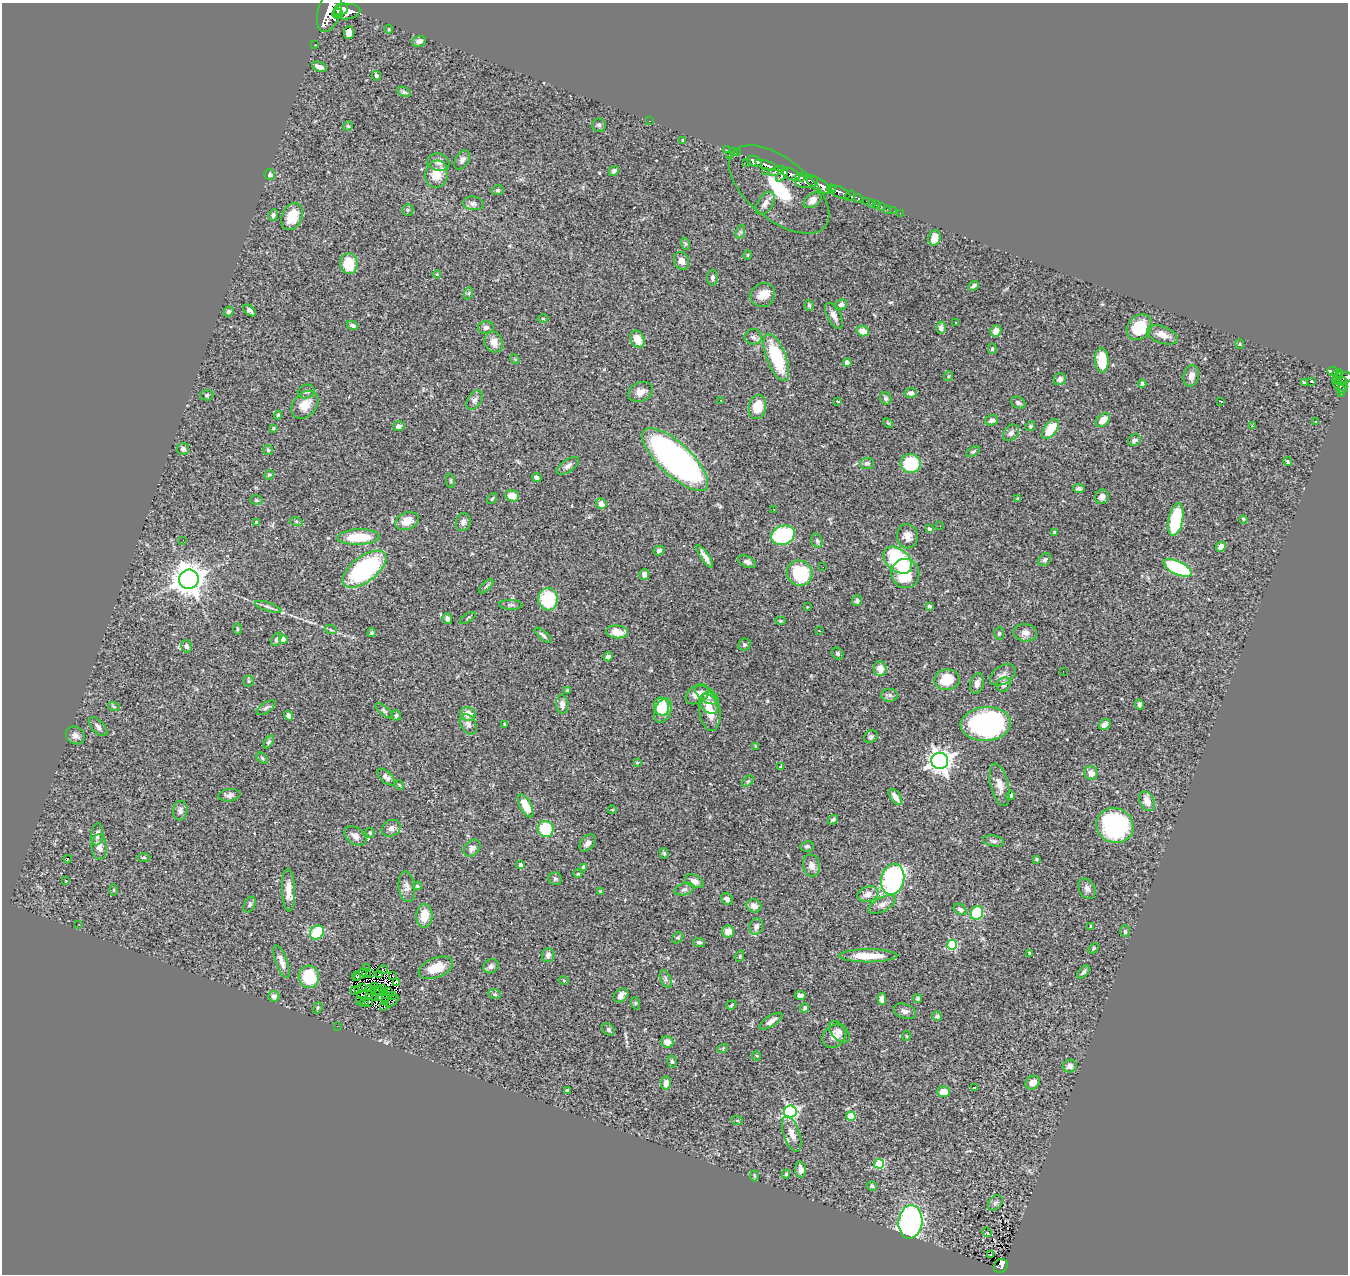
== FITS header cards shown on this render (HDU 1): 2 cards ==
NAXIS1  =                 1346
NAXIS2  =                 1272

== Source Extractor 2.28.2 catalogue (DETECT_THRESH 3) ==
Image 1346 x 1272 px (HDU 1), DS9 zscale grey, 1 PNG px = 1 image px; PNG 1350 x 1276 px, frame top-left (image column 1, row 1272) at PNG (2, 3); each listed source drawn as its Kron ellipse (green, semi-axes under 4 px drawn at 4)
Background 0.731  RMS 0.047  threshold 0.14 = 3 sigma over >= 5 px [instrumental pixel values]
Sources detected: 386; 10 with non-positive FLUX_AUTO (blend fragments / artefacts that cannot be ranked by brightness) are neither listed nor drawn; the other 376 listed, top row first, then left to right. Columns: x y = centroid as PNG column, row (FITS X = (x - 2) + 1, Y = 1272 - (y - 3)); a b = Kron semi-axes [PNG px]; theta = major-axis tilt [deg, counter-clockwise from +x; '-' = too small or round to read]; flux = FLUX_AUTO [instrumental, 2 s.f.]
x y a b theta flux
341 10 7 5 26 1500
329 11 22 11 73 5200
347 12 13 7 5 2500
337 14 5 5 - 860
389 29 4 3 - 3.2
349 33 6 5 - 21
419 41 7 5 18 13
314 45 2 2 - 8.3
319 67 8 4 -23 14
376 76 5 4 - 8.1
404 92 7 4 -23 6.1
649 121 3 2 - 2.9
599 125 7 6 - 6.3
348 126 5 4 - 4.7
683 141 3 3 - 5.6
727 150 2 2 - 12
733 152 2 2 - 17
737 153 3 2 - 8.7
729 155 2 2 - 50
462 160 10 6 60 12
755 161 8 5 -21 1300
438 162 11 8 -15 16
746 162 2 2 - 8.5
767 165 12 3 -18 1100
614 171 5 4 - 8.6
765 171 3 2 - 6.9
777 171 8 4 19 380
270 174 5 5 - 9.1
436 174 13 11 75 54
791 174 9 5 -27 580
782 175 8 4 51 480
800 177 5 4 - 250
807 181 11 6 4 860
819 185 14 5 -29 2100
779 189 59 30 -39 260
831 189 4 3 - 440
498 190 6 5 - 5.6
840 192 11 5 -24 850
850 196 5 4 - 280
858 198 4 3 - 200
813 200 10 6 37 17
867 201 3 3 - 44
473 203 10 7 -5 12
765 203 13 7 56 16
871 203 2 2 - 7.4
876 205 2 2 - 15
881 206 3 2 - 5.3
887 209 2 2 - 10
408 210 6 5 - 5.1
894 211 2 2 - 3.7
900 213 2 2 - 5.5
273 215 6 4 82 7.2
292 217 14 10 66 62
740 232 7 4 71 5.9
934 238 8 6 75 26
686 244 6 4 -70 4.7
747 255 4 3 - 2.4
681 261 9 7 -63 21
349 264 10 9 - 88
437 274 4 3 - 2.8
713 278 8 5 89 8
974 286 6 3 41 5.3
469 293 6 4 71 4.5
763 295 12 11 - 33
841 304 6 5 - 12
809 305 5 4 - 4.3
250 310 7 4 -38 9.4
229 312 5 4 - 7
834 316 14 6 -62 19
543 319 5 3 - 2.6
956 322 3 3 - 15
352 325 6 4 -25 8.1
486 327 8 6 7 12
1139 327 14 11 46 98
941 328 6 5 - 9.8
863 331 6 5 - 30
996 331 6 5 - 25
1162 335 16 8 -21 30
753 337 8 7 - 11
637 339 9 6 -61 33
494 342 11 8 -66 28
1240 344 5 4 - 3.6
992 349 5 4 - 4.2
776 357 25 9 -69 190
515 359 5 4 - 3.2
1102 360 12 7 -88 82
847 363 4 4 - 29
1333 371 6 4 -9 140
1338 374 5 3 - 140
949 376 5 3 - 2.7
1191 376 11 7 78 20
1337 378 7 3 54 74
1345 378 6 5 - 390
1060 379 6 5 - 11
1311 381 3 3 - 7.7
1341 381 6 4 3 230
1304 382 3 3 - 16
1142 384 4 3 - 6.3
1340 385 7 4 -23 340
1342 390 5 4 - 57
306 392 8 6 22 8.6
640 392 13 9 24 22
911 393 6 5 - 9
1341 394 3 2 - 19
207 395 6 5 - 5.7
886 398 6 5 - 7.5
474 400 10 6 56 12
721 400 3 3 - 4.6
837 401 3 2 - 2.5
1221 401 3 2 - 4.4
1018 403 7 5 -27 8.2
305 405 15 11 48 49
757 407 12 8 78 67
278 415 4 4 - 3.7
992 420 7 5 15 8.8
1103 420 8 5 41 37
1315 421 3 3 - 3.9
888 423 6 3 -44 3.5
399 426 6 5 - 10
1030 426 5 4 - 4.1
1252 426 3 2 - 4.8
273 428 4 3 - 3
1050 429 11 6 54 79
1011 433 9 7 48 12
1134 440 6 5 - 9
183 449 6 6 - 9.6
268 450 5 5 - 5.1
973 452 7 4 31 4.7
675 459 42 16 -43 1200
1288 462 4 3 - 3.9
867 463 7 5 3 8.1
911 464 10 9 - 150
568 466 13 6 35 13
269 475 5 4 - 3.7
537 477 5 4 - 10
450 481 7 3 -81 4.2
1079 489 5 4 - 7.5
512 496 7 5 -14 33
1102 497 7 6 - 17
1018 498 3 3 - 3.2
492 499 6 4 53 3.7
256 500 6 5 - 5.4
601 504 5 5 - 20
774 509 3 2 - 2.7
1243 519 3 3 - 4.2
1176 520 16 7 78 220
296 521 6 4 -18 4.4
407 521 12 8 22 36
463 522 9 7 80 14
257 523 4 3 - 12
940 526 2 2 - 5.1
929 529 4 3 - 8.1
1054 532 4 3 - 5.7
783 535 12 9 22 260
907 536 12 10 -86 27
359 537 21 7 2 110
183 540 2 2 - 4.8
817 541 7 5 -74 6.1
1221 546 5 4 - 19
659 550 5 4 - 7.8
705 557 13 4 -56 17
898 560 16 11 -40 280
1045 560 7 5 44 7.2
747 562 9 5 -25 11
823 567 2 2 - 4.2
1178 568 15 6 -26 310
364 569 26 12 37 410
800 573 13 12 - 190
644 574 5 5 - 14
905 574 15 14 - 100
189 579 10 9 - 5300
486 586 9 3 45 5.9
548 599 11 9 88 170
857 601 5 5 - 9.1
511 605 11 5 -2 7.6
929 606 4 3 - 11
268 607 14 4 -19 9.2
807 607 2 2 - 2
468 618 9 2 33 3.2
447 619 5 4 - 9.1
780 621 5 4 - 4.3
237 629 6 4 -89 4.1
331 630 6 4 -19 4.6
819 631 3 2 - 1.9
617 632 11 6 -5 36
372 633 4 4 - 5.8
999 633 6 5 - 5.9
1025 633 12 8 -5 18
543 635 11 4 -40 8.4
276 639 7 4 66 7.2
283 639 4 4 - 16
744 645 6 5 - 6.4
187 646 6 5 - 9.2
837 653 6 5 - 6.5
608 657 5 4 - 9.2
880 669 7 6 - 32
1063 671 2 2 - 2.1
1003 675 14 9 33 18
947 680 13 10 7 78
249 681 5 5 - 4.2
977 684 10 6 75 16
1004 684 7 6 - 19
567 690 3 3 - 5.1
697 694 13 8 34 23
707 695 13 6 -34 26
890 695 8 6 0 9.1
562 704 9 6 -86 19
709 704 11 8 -48 21
1139 705 5 3 - 6.5
661 706 9 7 -77 60
114 707 6 3 -20 4
266 708 11 5 34 8
663 710 13 8 69 76
384 711 11 4 -39 6.7
710 711 20 10 -84 54
468 714 8 7 - 34
396 715 5 5 - 5.5
289 716 5 4 - 10
468 724 11 7 -60 13
504 724 3 2 - 2.1
986 724 25 17 4 590
1105 725 6 4 35 15
98 727 12 6 -46 12
75 735 10 8 -32 15
871 737 7 6 - 6.5
269 742 7 4 52 6.1
755 746 3 2 - 3.6
262 758 6 4 -45 4.2
940 761 8 8 - 2400
637 763 4 3 - 4.4
781 766 3 3 - 4.8
1091 773 7 6 - 21
386 777 11 5 -42 13
748 781 7 4 43 4.7
400 785 5 3 - 2.7
1000 785 22 9 -76 28
229 795 11 6 7 11
1011 795 4 4 - 5.3
895 797 9 5 -54 19
1147 801 10 7 -64 28
526 806 13 5 -62 55
612 810 4 3 - 2.6
180 811 10 7 85 12
833 820 6 4 39 5.8
1115 826 19 17 -29 430
391 828 10 8 29 15
546 829 8 8 - 130
370 833 5 4 - 4.5
97 834 11 6 84 16
355 836 12 8 -36 17
994 841 11 5 -10 8.6
587 843 10 6 52 13
807 846 7 5 9 6.4
99 847 12 7 -85 18
472 848 9 7 45 14
664 853 5 4 - 5
144 857 7 3 0 3.9
68 859 4 2 - 4.8
1037 859 3 3 - 3.1
520 865 3 3 - 7.3
811 865 11 8 -78 19
584 867 4 4 - 16
578 874 4 3 - 2.6
555 879 7 6 - 6.3
893 879 16 11 76 590
66 881 3 2 - 1.7
694 881 10 6 -24 14
417 886 4 4 - 4.2
407 887 15 8 -82 17
684 889 10 6 16 8.8
1087 889 11 7 -59 13
113 890 6 4 90 3
288 890 21 6 -87 37
600 891 3 3 - 4.3
868 894 11 7 17 22
727 899 6 5 - 13
250 904 8 5 61 6.9
882 904 15 7 28 18
754 906 7 6 - 19
960 909 7 5 -34 7.9
977 913 7 6 - 160
424 916 12 8 87 48
79 924 2 2 - 1.5
1091 926 3 3 - 4.6
756 927 8 6 71 17
728 931 6 6 - 29
1125 931 6 5 - 4.5
317 932 7 6 - 120
678 938 6 4 48 4.9
699 942 6 4 -2 7
952 945 5 5 - 220
1094 948 6 4 44 4
1030 953 3 3 - 7
548 955 7 6 - 10
740 956 6 3 73 3.4
868 956 29 6 0 69
281 962 17 6 -70 22
491 966 8 6 32 10
367 968 2 2 - 1.7
436 968 18 10 22 53
383 970 5 4 - 8.5
1083 972 8 4 47 6.6
371 973 4 2 - 2.5
366 974 4 3 - 3.3
360 975 7 2 41 5.8
379 975 3 2 - 3.4
356 976 5 3 - 4.7
392 976 2 2 - 3.2
309 977 11 10 - 130
666 979 9 5 -68 7.9
564 981 5 3 - 2.9
396 982 3 3 - 4.7
363 987 2 2 - 7.4
375 987 2 2 - 1.2
358 989 3 2 - 3.4
382 989 3 2 - 3.2
354 990 3 2 - 1.4
370 990 5 2 - 0.86
373 990 3 2 - 1.9
379 991 5 3 - 3.2
384 992 3 2 - 2.2
389 992 3 2 - 0.83
495 994 6 5 - 6
365 995 8 2 1 0.16
369 995 3 3 - 5.3
392 995 2 2 - 2.6
621 995 8 6 40 17
800 995 5 4 - 15
274 996 5 5 - 11
380 997 4 2 - 3.4
376 998 3 2 - 1.3
385 998 2 2 - 2.2
882 999 6 4 -88 13
918 999 4 4 - 4.8
359 1000 3 2 - 1.2
393 1001 7 2 48 10
364 1002 5 2 - 6.9
368 1002 3 2 - 3.9
385 1002 3 2 - 1.5
635 1003 6 4 -71 4.2
731 1005 5 3 - 3.8
384 1006 3 2 - 5.2
318 1008 6 4 69 4.7
805 1008 4 4 - 7
905 1011 11 7 -18 12
937 1016 5 4 - 6.4
771 1021 13 5 32 15
337 1026 2 2 - 6.1
608 1029 7 5 -48 7
839 1032 13 7 -47 13
834 1036 13 10 50 23
906 1036 5 3 - 2.7
667 1042 6 5 - 28
723 1048 5 3 - 3.1
757 1056 5 3 - 3.1
672 1062 6 4 -75 5.1
1070 1066 7 6 - 15
666 1083 6 5 - 23
1033 1083 7 6 - 21
974 1088 4 3 - 12
567 1090 3 3 - 3.3
943 1092 6 5 - 36
790 1112 6 6 - 600
851 1116 4 4 - 100
737 1120 6 3 -20 3.2
792 1134 19 8 -71 29
879 1164 5 5 - 180
801 1170 8 5 -86 19
786 1174 4 4 - 3.3
754 1176 5 3 - 3.2
872 1186 5 4 - 5.9
995 1203 9 6 50 7.5
910 1222 17 12 84 950
987 1232 5 4 - 4.5
991 1255 3 2 - 4.3
1001 1266 7 6 - 210
At the frame edge (FLAGS 8, measured only in part): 2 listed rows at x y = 329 11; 1345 378
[10 non-positive-flux detections neither listed nor drawn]